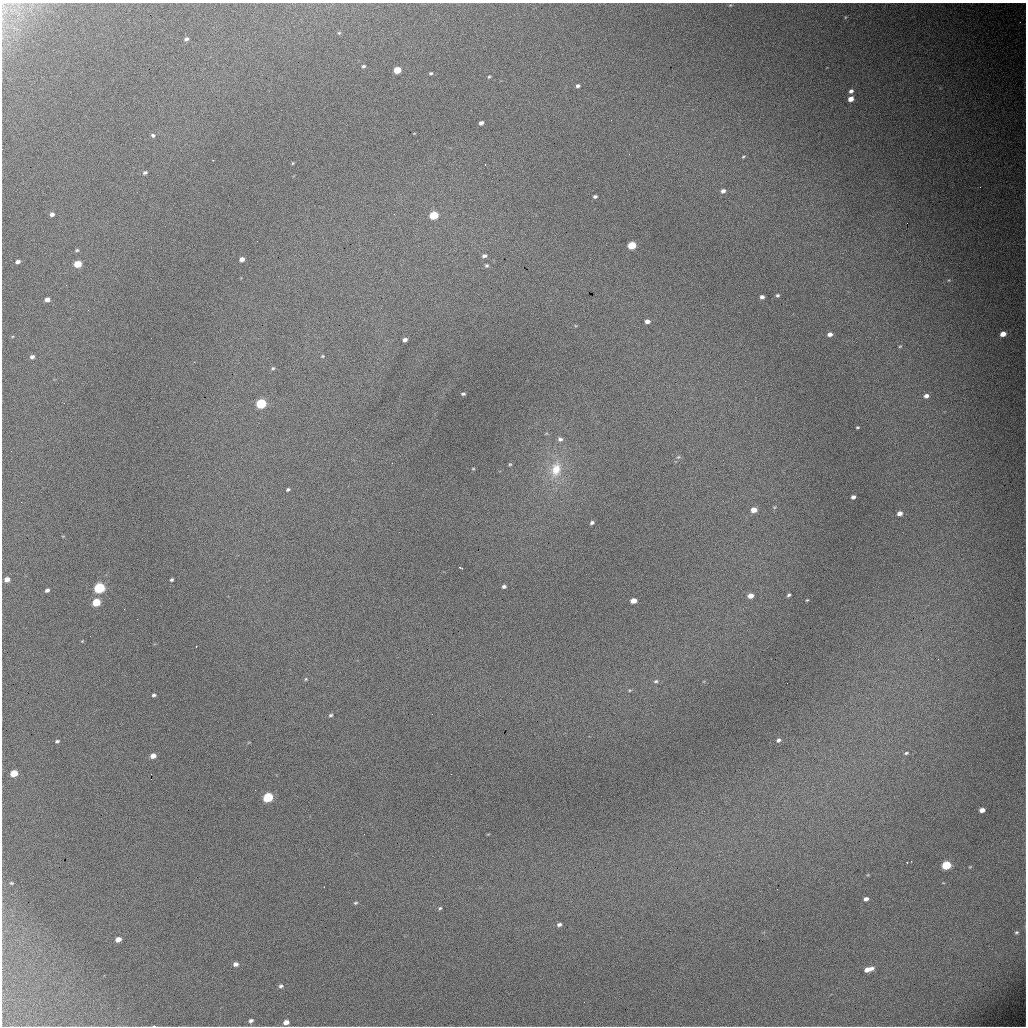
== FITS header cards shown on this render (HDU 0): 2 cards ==
NAXIS1  =                 1024 / length of data axis 1
NAXIS2  =                 1024 / length of data axis 2

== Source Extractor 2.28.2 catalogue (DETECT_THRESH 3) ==
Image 1024 x 1024 px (HDU 0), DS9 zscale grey, 1 PNG px = 1 image px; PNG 1028 x 1028 px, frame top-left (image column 1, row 1024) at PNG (2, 3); no overlay
Background 4900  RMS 52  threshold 157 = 3 sigma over >= 5 px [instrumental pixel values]
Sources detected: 108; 1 with non-positive FLUX_AUTO (blend fragments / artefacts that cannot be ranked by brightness) is not listed; the other 107 listed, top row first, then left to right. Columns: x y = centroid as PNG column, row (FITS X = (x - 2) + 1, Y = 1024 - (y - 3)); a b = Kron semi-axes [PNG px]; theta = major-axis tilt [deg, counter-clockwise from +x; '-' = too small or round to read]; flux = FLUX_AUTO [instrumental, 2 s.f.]
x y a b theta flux
730 5 4 4 - 3000
845 17 5 3 - 3000
339 33 5 4 - 3600
186 39 5 4 - 9100
363 66 5 4 - 5100
397 70 5 4 - 72000
431 73 4 3 - 4700
489 77 4 3 - 3800
578 86 5 4 - 8900
851 91 5 4 - 11000
851 99 5 4 - 28000
611 120 2 2 - 1500
481 123 4 4 - 12000
153 135 5 5 - 7000
2 149 3 2 - 2500
743 157 5 4 - 3800
293 163 5 3 - 3000
145 173 5 4 - 7500
980 187 3 2 - 3000
723 191 6 5 - 12000
595 197 4 3 - 6700
52 214 4 4 - 11000
434 215 6 5 - 150000
632 245 5 5 - 110000
77 250 6 4 16 4900
484 256 6 4 12 9700
242 259 4 4 - 19000
18 262 5 4 - 12000
77 264 5 5 - 78000
486 265 6 5 - 6700
949 280 5 3 - 2700
66 285 3 2 - 6400
777 295 4 4 - 5600
762 297 4 4 - 12000
47 299 5 4 - 16000
88 310 3 2 - 3400
647 321 5 4 - 16000
830 334 5 4 - 15000
1003 334 5 4 - 30000
405 340 4 4 - 12000
900 346 4 3 - 3400
323 356 4 4 - 3400
32 357 5 4 - 10000
273 368 5 5 - 5000
463 394 4 3 - 5800
926 396 5 4 - 14000
64 403 2 2 - 3400
261 404 6 5 - 270000
857 427 3 2 - 3700
560 439 6 5 - 11000
11 451 2 2 - 7500
678 457 7 4 43 6000
510 464 5 4 - 4100
473 469 4 4 - 3100
556 469 22 15 77 94000
288 489 4 3 - 5400
853 497 4 4 - 11000
774 507 5 5 - 4200
754 510 6 5 - 30000
900 513 5 4 - 18000
592 523 4 4 - 7300
460 567 4 2 - 4400
7 579 5 4 - 22000
171 580 4 3 - 5500
504 587 5 4 - 7200
99 588 6 5 - 370000
47 590 4 4 - 9300
789 595 4 3 - 6000
750 596 6 5 - 21000
807 600 3 2 - 3000
633 601 5 4 - 30000
96 602 6 5 - 100000
124 609 2 2 - 11000
137 619 2 2 - 4000
82 641 3 3 - 2600
938 659 3 2 - 3200
306 679 4 4 - 3800
656 681 6 4 14 6100
787 683 2 2 - 3300
629 690 6 4 -11 4500
154 695 4 4 - 6300
432 714 2 2 - 1700
331 715 6 4 6 5500
778 740 5 4 - 8200
57 741 5 4 - 6100
906 753 5 4 - 4800
153 756 5 5 - 23000
14 773 5 5 - 75000
451 774 2 2 - 2100
255 790 2 2 - 26000
268 797 6 5 - 240000
982 810 5 4 - 23000
907 862 3 2 - 3500
946 865 6 5 - 170000
11 883 5 3 - 3900
866 899 5 4 - 13000
355 903 6 4 3 5100
440 908 4 4 - 4800
559 925 5 4 - 9500
1016 932 5 4 - 5400
118 939 5 4 - 25000
236 964 6 5 - 15000
868 969 10 4 15 30000
281 986 5 5 - 7800
584 1002 2 2 - 2500
251 1021 6 5 - 9400
286 1022 5 4 - 22000
At the frame edge (FLAGS 8, measured only in part): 1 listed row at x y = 2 149
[1 non-positive-flux detection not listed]